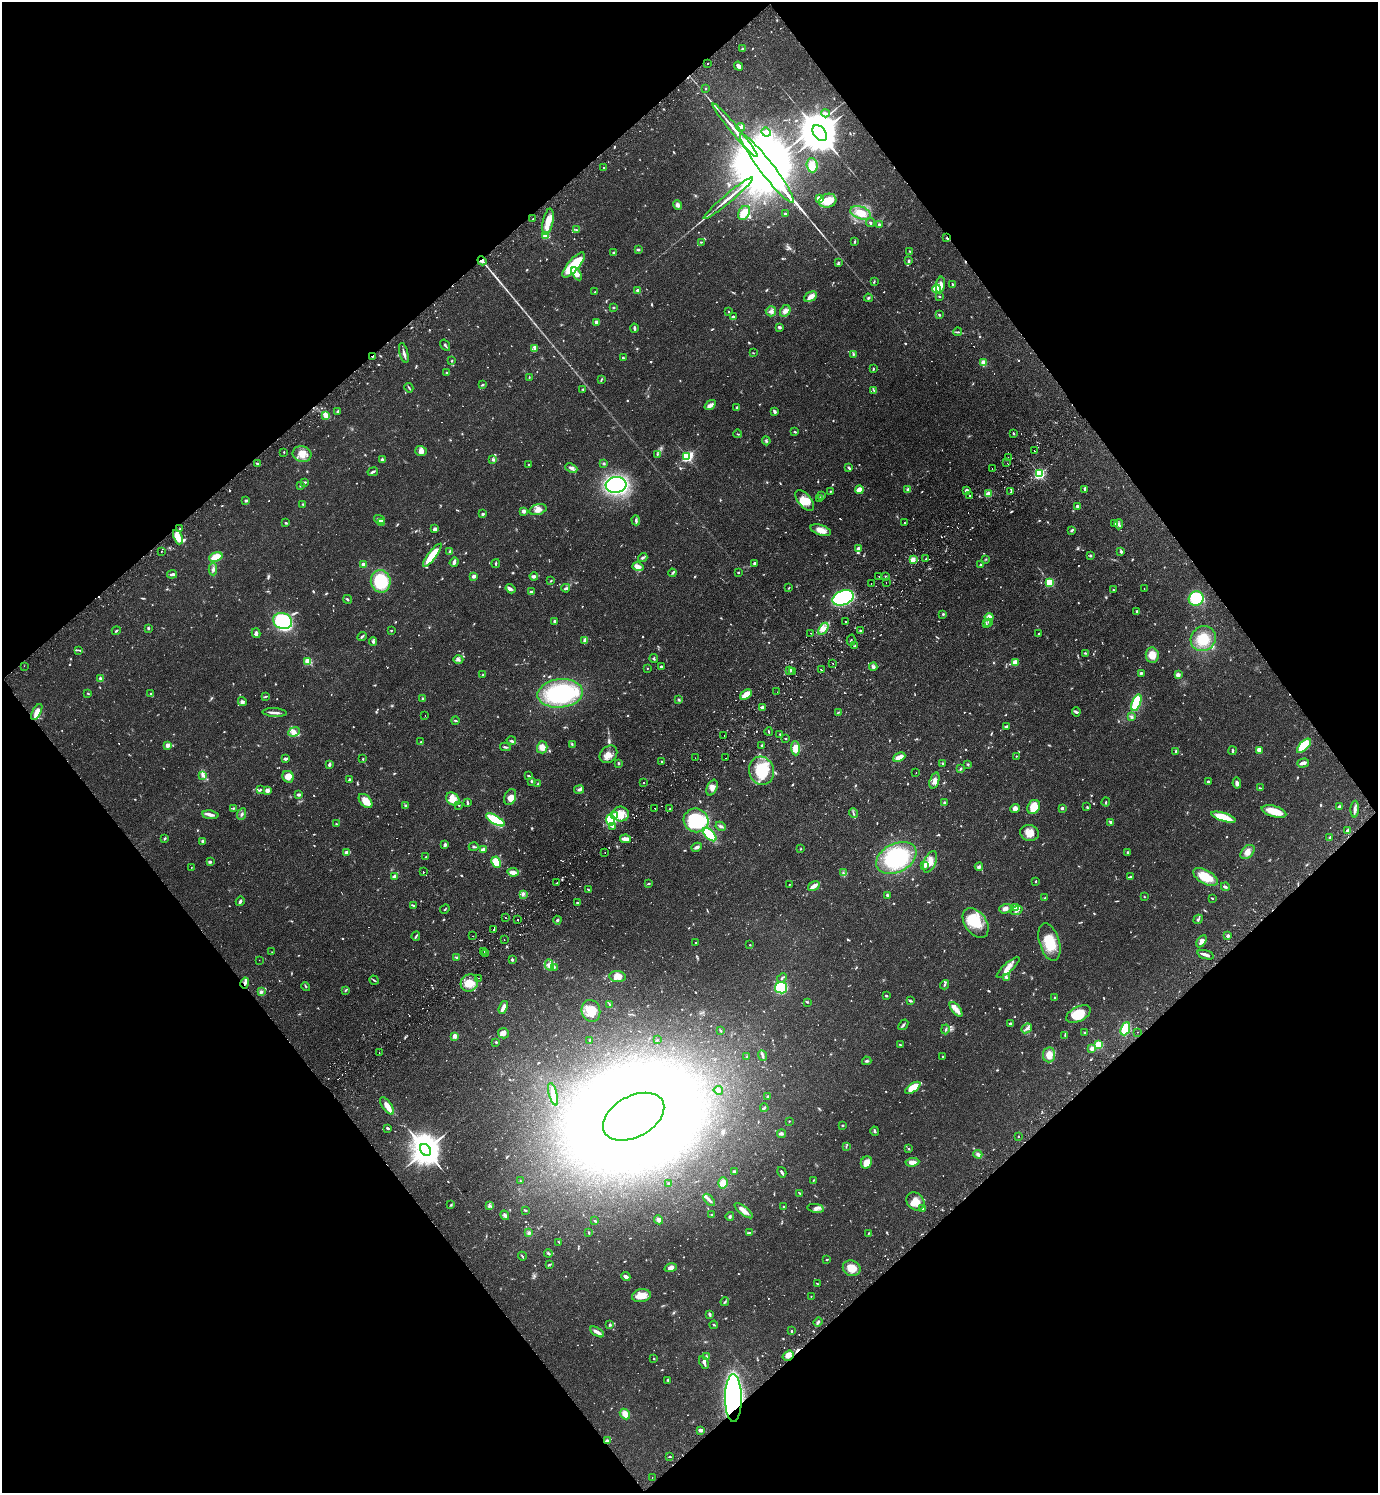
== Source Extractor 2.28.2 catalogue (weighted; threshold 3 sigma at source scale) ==
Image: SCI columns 200-5700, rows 48-6009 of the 6039 x 6055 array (HDU 1 of 3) = the unmasked area's bounding box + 8 px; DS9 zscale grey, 4 x 4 block average (1 PNG px = mean of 4 x 4 image px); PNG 1380 x 1495 px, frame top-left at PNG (2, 2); each listed source drawn as its Kron ellipse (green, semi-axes under 4 px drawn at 4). Shown black and unused: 50% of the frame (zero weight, under 2 of 3 exposures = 3% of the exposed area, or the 3 px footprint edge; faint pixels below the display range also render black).
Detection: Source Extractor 2.28.2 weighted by HDU 2 'WHT'. Background 0.0499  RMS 0.0044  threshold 0.02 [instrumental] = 3 sigma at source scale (4.5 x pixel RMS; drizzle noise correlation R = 1.50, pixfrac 1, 0.05/0.05 arcsec/px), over >= 5 px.
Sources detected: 1341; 42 too faint to see at this stretch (4 x 4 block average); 21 inside a brighter object's white glare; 33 cosmic-ray / hot-pixel residue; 1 long thin detection or spike segment (spike, bleed or trail) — neither listed nor drawn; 31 coinciding with a brighter row at this scale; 57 inside a brighter listed object's ellipse — not listed separately; of the other 1156, all 500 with FLUX_AUTO >= 1.96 (the completeness limit of this list) listed and drawn (656 fainter detections not listed), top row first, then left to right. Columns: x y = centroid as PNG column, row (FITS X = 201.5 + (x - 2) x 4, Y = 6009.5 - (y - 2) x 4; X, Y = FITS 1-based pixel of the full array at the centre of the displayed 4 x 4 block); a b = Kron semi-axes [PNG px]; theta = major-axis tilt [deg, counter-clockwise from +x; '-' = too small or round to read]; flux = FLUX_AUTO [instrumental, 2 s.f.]
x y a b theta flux
742 48 3 2 - 2.2
707 63 2 2 - 3.2
739 66 5 3 - 12
705 89 2 2 - 2
826 113 4 3 - 5.8
741 127 4 2 - 4.9
735 130 35 2 -50 40
766 132 5 2 - 5.5
820 133 9 6 -52 14000
812 165 7 5 -85 17
604 167 2 2 - 2.4
767 168 43 7 -52 100000
728 198 32 2 40 31
819 199 3 3 - 20
828 201 9 7 17 66
678 205 5 4 - 9.5
744 213 7 5 56 29
861 213 11 6 -19 46
785 214 2 2 - 6.9
533 219 3 2 - 2.3
548 222 13 5 80 37
871 223 4 3 - 3.9
879 225 3 2 - 4.7
576 230 4 2 - 3.3
546 235 2 2 - 130
947 238 3 2 - 2.5
701 242 3 2 - 2.1
855 242 3 2 - 3.8
638 250 3 2 - 6.1
910 251 3 2 - 2.1
614 253 3 3 - 3.9
482 261 5 4 - 8.4
909 261 3 2 - 4.8
838 262 3 2 - 3.1
574 265 16 5 49 130
577 274 7 4 -58 18
874 282 4 2 - 2.2
952 284 3 2 - 2.4
940 285 8 4 81 20
937 289 4 4 - 46
638 290 3 3 - 7.9
595 292 3 2 - 3.9
939 296 2 2 - 2
810 297 7 4 26 16
868 298 4 2 - 3.1
613 308 3 2 - 2.6
771 311 5 5 - 8.8
785 311 6 5 - 11
729 312 3 2 - 2
939 315 3 2 - 2.9
733 317 4 3 - 5.2
596 322 3 2 - 6.1
779 327 4 2 - 4.9
634 328 4 3 - 4.9
958 332 4 2 - 3.2
445 345 6 2 -58 3.6
534 349 4 2 - 5
404 353 10 2 -76 8.2
753 353 2 2 - 2.5
853 354 3 2 - 3
373 356 3 2 - 2.2
623 358 3 2 - 4.1
452 361 3 2 - 2.6
984 363 4 3 - 15
873 369 4 2 - 2.4
447 372 2 2 - 2.1
529 377 3 2 - 2.2
601 379 3 2 - 2.4
482 385 3 2 - 3.1
409 388 5 2 - 2.9
583 389 3 2 - 2.8
874 390 4 2 - 2.4
710 405 6 3 35 16
737 408 2 2 - 4.6
338 411 3 2 - 3.6
775 411 3 2 - 5.7
326 415 2 2 - 37
795 432 3 2 - 2.4
1013 433 3 2 - 2.6
738 434 4 2 - 2.2
766 441 4 2 - 3.8
421 451 6 5 - 13
1034 451 2 2 - 28
284 452 2 2 - 2
302 454 9 8 - 27
657 454 3 2 - 2
687 456 2 2 - 440
1008 458 2 2 - 2.1
382 460 2 2 - 4.2
493 460 4 3 - 5
257 463 3 2 - 3.3
604 463 3 2 - 3.1
1007 463 2 2 - 2.9
529 465 2 2 - 2.9
571 468 6 3 -24 6.8
849 468 4 2 - 5.5
992 468 2 2 - 2.8
373 472 5 2 - 5.2
1039 474 2 2 - 350
305 482 3 2 - 3
616 485 10 8 6 400
300 486 2 2 - 2
908 489 4 3 - 4.2
1085 489 4 3 - 3.4
860 490 4 3 - 26
830 491 2 2 - 2.7
967 491 2 2 - 39
1011 492 2 2 - 3.1
988 494 2 2 - 87
970 495 2 2 - 4.3
822 496 2 2 - 5.6
820 499 4 2 - 2.2
246 501 2 2 - 20
805 501 12 6 -50 31
303 504 2 2 - 2.7
1078 506 4 2 - 5.8
538 510 9 5 16 18
524 511 3 3 - 8.5
482 514 3 2 - 4.2
379 520 5 3 - 13
636 520 5 2 - 6.6
286 523 3 2 - 2.9
381 523 3 3 - 19
905 523 2 2 - 4.8
1115 524 3 2 - 2.2
1119 524 5 3 - 5.2
180 529 2 2 - 7.3
435 529 3 2 - 13
821 530 10 5 -17 23
1071 531 4 2 - 3.2
178 537 7 4 -67 32
858 549 3 3 - 8.2
161 551 2 2 - 4.7
450 551 4 2 - 3.4
1121 552 4 2 - 4.3
432 555 14 4 52 91
1091 556 2 2 - 12
216 557 7 4 19 61
643 557 5 2 - 4.9
926 559 2 2 - 3.4
986 559 3 2 - 2
913 560 2 2 - 65
454 562 5 2 - 12
755 563 3 3 - 5.5
363 564 2 2 - 44
496 564 4 2 - 2.9
981 565 2 2 - 13
638 567 6 4 -17 14
213 569 6 3 -88 6.5
738 572 3 2 - 2.4
672 573 4 2 - 3.3
172 574 5 2 - 6.2
474 576 2 2 - 36
534 576 4 3 - 8.7
879 576 2 2 - 3.4
886 576 2 2 - 2
381 581 11 10 - 130
551 581 3 2 - 2.3
1050 582 2 2 - 220
871 583 2 2 - 8.4
886 583 2 2 - 2.1
566 588 4 2 - 4.8
789 588 3 2 - 2.4
1144 588 2 2 - 2.3
510 589 5 3 - 6.1
1113 590 2 2 - 3.5
531 592 3 3 - 6.4
843 598 11 7 20 360
347 599 5 2 - 3.4
1196 599 7 7 - 160
1137 611 3 3 - 3.3
943 614 3 2 - 3
989 617 4 4 - 13
283 621 9 8 - 330
554 621 3 2 - 4.8
846 621 2 2 - 5.6
989 622 3 2 - 2
986 624 3 3 - 3.2
148 628 3 2 - 2.8
823 629 6 3 56 9.8
391 630 2 2 - 2.1
860 630 2 2 - 2.6
116 631 4 2 - 3
256 633 5 2 - 7.7
811 633 2 2 - 2
1038 634 2 2 - 2.8
362 637 5 2 - 4.6
1203 639 13 12 - 68
585 640 4 2 - 12
851 640 5 2 - 3.6
373 642 4 3 - 4.5
855 646 3 2 - 2.4
78 650 4 2 - 2.7
1086 653 4 2 - 3.1
1152 655 8 6 -82 34
654 659 4 2 - 3.4
458 660 5 3 - 6.4
308 661 2 2 - 160
833 663 2 2 - 2.4
1015 663 4 4 - 20
24 666 2 2 - 2
661 666 2 2 - 11
873 667 4 4 - 6.4
647 668 2 2 - 2.5
790 670 4 2 - 6.7
821 670 2 2 - 5
793 672 2 2 - 3.4
1141 673 4 3 - 4.2
483 675 2 2 - 2.8
1178 675 2 2 - 43
101 679 3 2 - 13
777 692 2 2 - 3.1
88 693 3 2 - 2.4
560 693 23 14 6 300
150 694 2 2 - 2.8
746 695 6 3 37 37
266 697 4 2 - 2
423 699 3 2 - 3.5
679 700 3 2 - 2.8
242 701 5 4 - 7.1
1136 703 9 4 69 100
762 707 2 2 - 22
37 712 9 4 63 20
838 712 3 2 - 3
1076 712 5 3 - 4.2
275 713 12 2 -3 11
425 716 2 2 - 7.4
1132 717 3 2 - 5.7
455 720 4 2 - 4
1006 726 4 2 - 5
294 732 6 4 24 11
769 732 4 2 - 2.7
780 734 4 2 - 2.1
724 736 2 2 - 2.7
786 738 3 2 - 2.1
511 741 5 2 - 4.6
421 742 2 2 - 2.7
572 744 3 2 - 2
167 745 2 2 - 48
762 746 2 2 - 5
1304 746 9 4 45 110
505 747 5 2 - 4.3
542 747 6 5 - 22
795 748 7 4 -87 30
1259 750 4 3 - 17
1176 751 3 2 - 4.1
1232 751 4 2 - 4.6
608 754 9 7 43 21
1016 756 2 2 - 2.1
899 757 6 3 25 25
695 758 2 2 - 2.2
725 758 2 2 - 3.8
286 759 4 3 - 4.3
363 759 3 2 - 2.1
662 762 2 2 - 2.5
618 763 2 2 - 3.7
942 763 3 3 - 2.3
1303 763 6 3 16 12
329 764 4 2 - 5.6
968 764 3 2 - 2.9
961 769 2 2 - 3.2
761 771 14 12 -74 110
916 773 2 2 - 2.3
528 775 2 2 - 3.3
202 776 4 2 - 5
288 777 6 5 - 20
349 779 3 2 - 4.5
532 781 4 2 - 3.8
934 781 8 4 71 14
1208 782 4 2 - 3.6
644 783 2 2 - 3.4
1237 783 5 3 - 7.8
538 784 3 2 - 5.8
712 788 8 5 67 15
1260 788 4 2 - 2.1
261 789 3 2 - 2.1
579 789 5 2 - 7
267 790 3 3 - 13
299 795 3 2 - 7.6
510 797 8 5 69 18
453 799 7 6 - 31
365 801 8 5 -47 37
467 802 4 2 - 3.3
1106 802 4 2 - 2.3
944 803 3 2 - 4.7
459 805 2 2 - 2
405 806 3 2 - 2.1
1034 807 7 6 - 41
1087 807 3 2 - 2.3
1339 807 3 2 - 9.5
234 808 3 2 - 3.2
655 808 2 2 - 2.5
1015 808 5 4 - 14
1062 808 2 2 - 15
670 809 2 2 - 2.5
1355 809 8 3 88 9.5
1274 811 13 5 -16 48
853 813 5 2 - 3.5
242 814 6 2 66 4
621 814 8 7 - 39
210 815 8 3 -8 11
615 816 2 2 - 87
1223 817 13 4 -17 90
495 820 10 4 -30 110
610 820 5 4 - 120
696 820 12 11 - 220
1111 822 4 2 - 5.8
336 824 2 2 - 2
612 826 3 2 - 2.5
721 826 5 3 - 5.5
1348 830 3 2 - 5.1
1030 833 9 8 - 26
710 834 8 4 -45 82
1330 837 2 2 - 3.4
165 838 3 2 - 2.8
625 839 5 2 - 23
203 841 4 3 - 5.8
445 845 3 2 - 12
474 847 5 2 - 3.6
697 847 5 3 - 7
800 849 2 2 - 2
483 850 3 2 - 18
347 852 4 2 - 13
1127 852 4 3 - 3.4
1247 852 8 5 47 15
605 853 2 2 - 2.1
426 857 2 2 - 3.7
896 858 21 14 27 230
211 862 4 2 - 3
496 862 6 4 -64 54
930 862 11 6 67 26
925 865 2 2 - 45
191 867 2 2 - 7.5
979 867 4 4 - 5.4
423 872 2 2 - 13
513 872 5 3 - 17
843 873 3 2 - 2.7
394 876 4 2 - 6.3
1130 877 4 2 - 3.8
1205 877 13 7 -29 64
1036 881 3 2 - 2.3
557 883 2 2 - 3.4
648 884 3 2 - 3.1
789 884 2 2 - 2.9
814 886 6 3 33 20
1225 887 4 2 - 5.9
588 889 2 2 - 2.6
523 894 3 3 - 5.2
887 895 3 2 - 3.6
1144 897 2 2 - 2.2
1045 898 2 2 - 3.1
1212 898 3 2 - 2
240 901 5 2 - 6.8
577 903 2 2 - 4.1
414 906 3 2 - 2.1
1015 908 4 3 - 4.7
445 909 5 2 - 3.1
1005 909 6 4 20 9.8
1016 910 6 3 19 6.2
506 918 2 2 - 3.2
1198 919 5 3 - 4.8
517 920 2 2 - 2.7
557 920 4 2 - 3.6
976 923 16 11 -55 77
494 929 2 2 - 2.8
416 936 5 2 - 3.4
473 936 2 2 - 2.2
1228 936 2 2 - 9
504 939 2 2 - 2.1
1201 941 7 3 58 10
1049 942 19 10 -73 75
695 943 2 2 - 2
750 945 2 2 - 2.7
484 951 2 2 - 5.5
272 952 2 2 - 3.6
485 954 2 2 - 4.9
1205 955 8 2 -17 13
456 957 3 2 - 3
259 960 2 2 - 2.9
512 960 2 2 - 6.2
549 965 5 4 - 8.6
554 967 3 2 - 3.6
1008 967 15 4 42 19
617 976 8 5 -8 24
478 978 2 2 - 2.6
782 978 5 2 - 3.6
1007 978 4 2 - 12
374 980 5 2 - 2.9
245 983 6 3 75 8.3
469 983 9 8 - 37
945 985 5 3 - 4
306 986 4 2 - 2.7
781 988 6 5 - 170
346 990 4 2 - 2.8
261 992 3 3 - 6.5
886 996 3 2 - 3.7
1055 998 2 2 - 4.7
910 1001 4 2 - 4.2
807 1002 3 2 - 3
610 1005 3 2 - 3
503 1007 7 3 69 19
956 1009 8 3 -51 14
591 1011 11 9 -75 42
1079 1014 13 7 27 47
1010 1023 2 2 - 4.7
903 1025 6 2 52 4.1
1026 1028 5 3 - 7.1
945 1029 5 2 - 3.8
1125 1029 7 4 67 59
721 1031 3 2 - 3
1137 1032 2 2 - 2.3
503 1033 5 5 - 15
1084 1033 2 2 - 2.8
1065 1035 3 2 - 2.5
455 1036 2 2 - 69
590 1040 4 2 - 3.1
657 1040 2 2 - 2
496 1042 2 2 - 4
900 1045 3 2 - 2.4
1099 1045 2 2 - 200
1092 1048 3 2 - 12
379 1053 2 2 - 16
762 1055 5 2 - 5.5
1049 1055 7 6 - 28
943 1056 2 2 - 4.3
747 1057 3 2 - 2.4
867 1061 5 2 - 4.3
913 1088 9 4 35 64
718 1090 5 3 - 4.9
553 1094 11 4 -75 20
767 1097 3 2 - 3.6
387 1106 10 4 -54 25
764 1108 4 2 - 3.7
634 1117 33 20 29 11000
789 1121 2 2 - 2
843 1125 2 2 - 3.7
387 1128 3 2 - 4.1
875 1131 5 2 - 3.2
781 1134 4 3 - 4.9
1018 1136 2 2 - 3.1
846 1147 4 2 - 2.1
909 1149 3 2 - 2.4
426 1150 6 5 - 7000
978 1154 4 2 - 4.5
866 1162 6 5 - 26
912 1162 7 3 6 18
734 1171 3 2 - 3.3
782 1172 5 2 - 7.8
813 1180 3 2 - 2.2
520 1181 2 2 - 2.1
669 1183 2 2 - 2.7
723 1183 5 5 - 21
799 1193 2 2 - 2.2
709 1200 7 3 -48 6.8
915 1201 9 8 - 26
451 1205 3 2 - 2.9
489 1206 3 2 - 3.1
783 1207 3 2 - 2.4
816 1208 8 4 -11 9.7
922 1208 3 2 - 2.1
525 1210 3 2 - 3.1
744 1211 11 3 -39 22
712 1214 3 2 - 2.3
505 1215 5 2 - 5
730 1216 4 3 - 3.7
659 1220 4 4 - 7.5
595 1221 4 2 - 2.2
589 1232 3 2 - 2.5
529 1233 4 3 - 4.1
749 1233 4 2 - 3
868 1233 3 2 - 2
559 1242 3 2 - 2.3
548 1253 4 3 - 4
522 1256 4 2 - 2.8
827 1259 3 2 - 2
549 1264 4 2 - 2.7
671 1268 6 3 14 10
852 1268 9 7 -22 35
626 1277 4 2 - 14
817 1283 3 2 - 2.1
641 1296 9 6 10 32
811 1296 2 2 - 2.3
725 1302 4 2 - 3.4
709 1314 4 2 - 4.6
818 1322 5 2 - 6.1
610 1324 2 2 - 6.5
714 1325 4 2 - 2.7
791 1331 2 2 - 2.8
597 1332 8 2 -30 14
706 1356 3 2 - 3
788 1356 6 4 35 18
654 1359 2 2 - 2.3
704 1362 6 2 -63 8.1
668 1380 3 2 - 4.5
733 1398 24 8 -90 1300
625 1414 6 4 -47 20
700 1430 4 2 - 8.3
607 1441 4 3 - 4.6
670 1457 3 2 - 2.3
652 1478 2 2 - 2.8
Overlapping masked pixels (flux is a lower limit): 5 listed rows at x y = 947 238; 482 261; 373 356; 245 983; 733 1398
Diffuse or blended objects may show on this block-average render without a row.